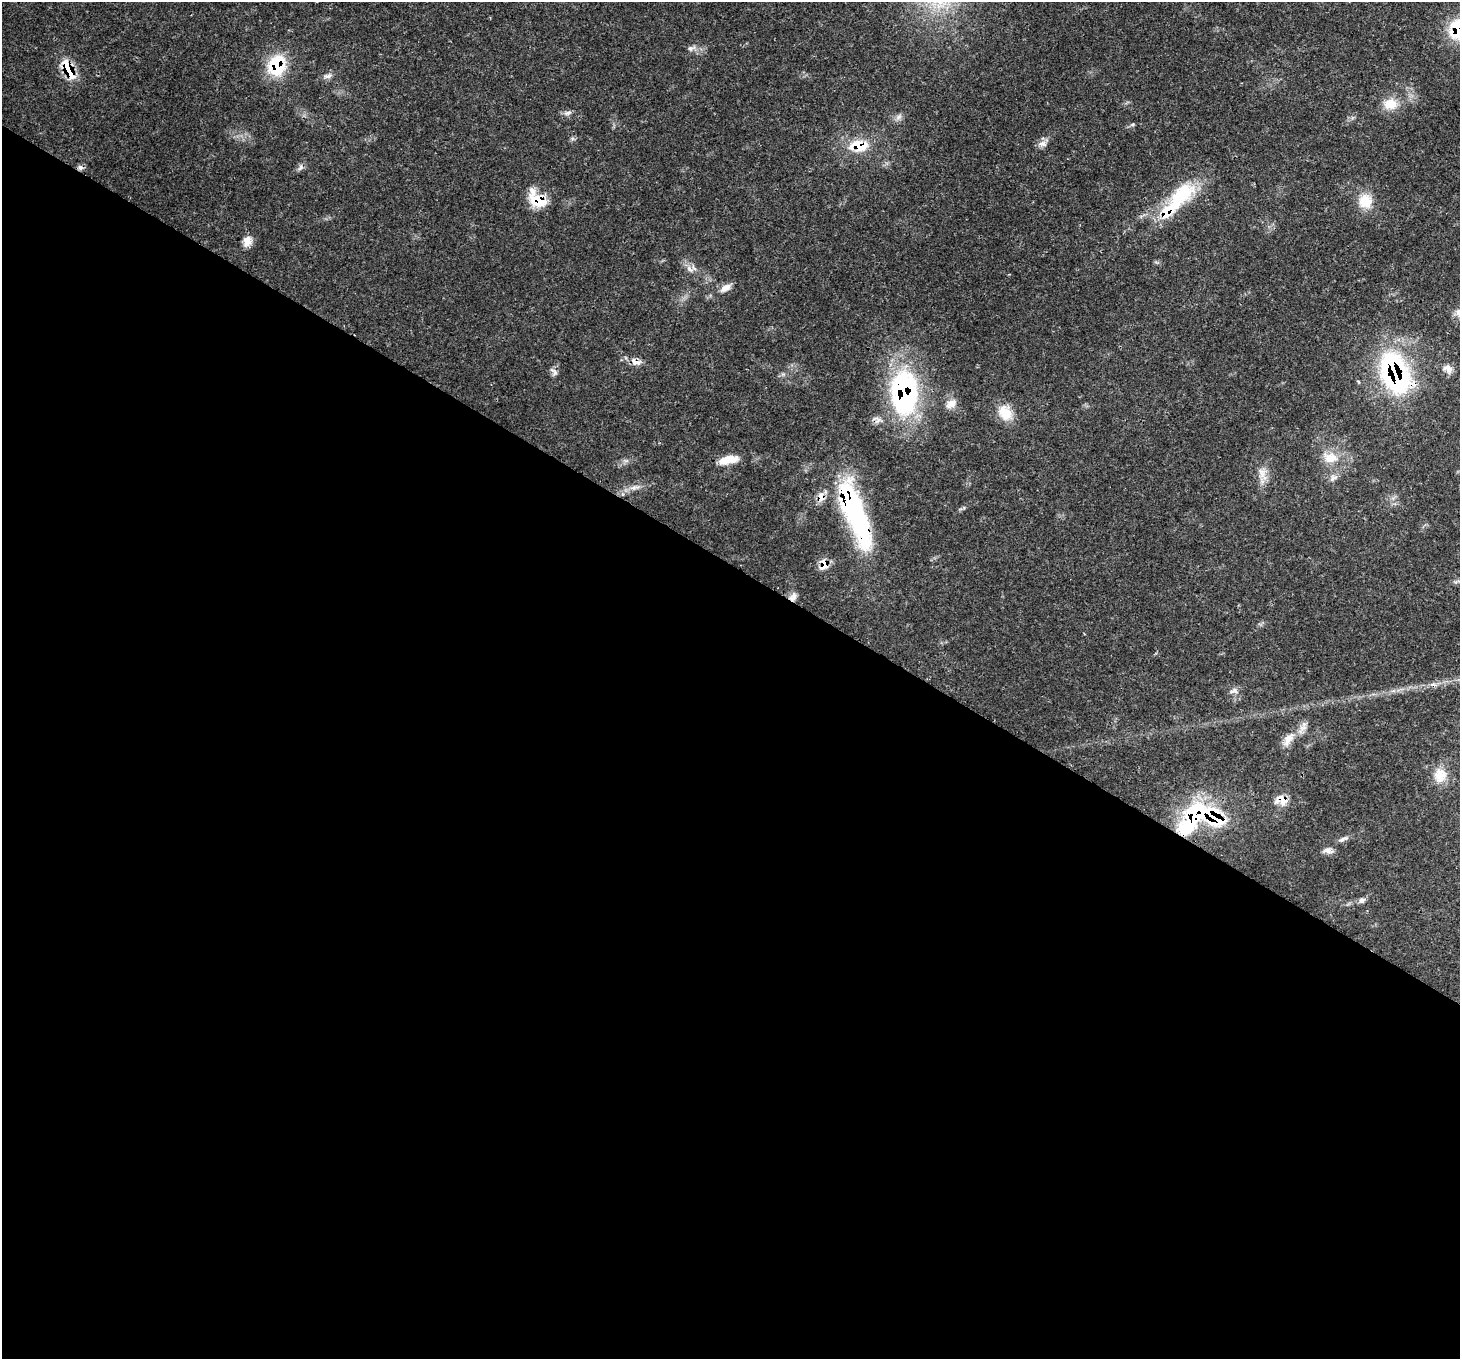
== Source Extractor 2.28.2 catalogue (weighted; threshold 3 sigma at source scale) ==
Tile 14 of 4 x 4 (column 2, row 4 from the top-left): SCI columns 1531-2988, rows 349-1705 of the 5971 x 6062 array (HDU 1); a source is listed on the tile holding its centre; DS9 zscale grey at full resolution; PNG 1462 x 1361 px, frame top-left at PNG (2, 2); no overlay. Shown black and unused: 59% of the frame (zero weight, under 3 of 4 exposures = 7% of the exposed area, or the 3 px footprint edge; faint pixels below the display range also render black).
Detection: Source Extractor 2.28.2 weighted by HDU 2 'WHT'; one run over the whole footprint, this tile lists its part. Background 0.0597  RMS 0.0031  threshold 0.0139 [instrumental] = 3 sigma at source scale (4.5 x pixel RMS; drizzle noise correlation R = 1.50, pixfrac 1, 0.0396/0.0396 arcsec/px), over >= 5 px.
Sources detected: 51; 1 inside a brighter object's white glare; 1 cosmic-ray / hot-pixel residue — not listed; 4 inside a brighter listed object's ellipse — not listed separately; the other 45 listed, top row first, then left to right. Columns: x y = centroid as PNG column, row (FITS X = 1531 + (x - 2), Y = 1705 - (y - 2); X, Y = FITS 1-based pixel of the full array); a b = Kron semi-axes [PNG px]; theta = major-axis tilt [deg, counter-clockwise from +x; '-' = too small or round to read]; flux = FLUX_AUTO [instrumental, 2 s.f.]
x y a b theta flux
1458 29 22 19 77 17
691 48 12 6 20 1.3
277 65 26 21 70 15
68 69 28 11 -64 9.5
328 76 14 6 21 1.4
1390 104 19 15 -3 5.5
567 113 12 5 16 1.1
899 117 10 6 28 1.2
1132 124 7 4 20 0.57
1043 144 12 8 -4 1.7
858 146 26 15 0 9.7
300 167 10 5 61 1
81 168 8 6 -34 1.2
1182 194 39 23 36 17
537 199 25 16 -43 8.6
1365 201 20 19 - 6.6
247 241 13 10 75 2.8
690 269 12 6 -40 1.8
725 288 15 8 29 2.4
635 362 18 9 -20 2.6
1448 368 16 11 -34 2.3
554 371 15 5 -49 1.1
1395 373 45 27 -67 58
1359 382 5 3 - 0.34
904 392 50 28 -88 60
951 404 15 10 33 2.4
1005 413 22 17 -54 5.9
1330 458 24 16 -13 6.5
728 460 26 10 11 5.4
626 461 7 4 0 0.75
1262 473 19 9 -79 3.3
1333 478 12 8 27 1.5
635 487 18 7 11 2.5
849 501 60 28 -74 40
824 564 14 11 90 3.5
793 597 12 8 61 1.7
1234 691 12 8 9 1.5
1288 739 23 11 54 4
1440 775 21 18 73 5.9
1282 800 17 12 -46 3.8
1213 817 29 15 -31 25
1186 828 26 20 7 10
1342 839 12 6 27 1.2
1328 850 14 8 -4 1.8
1362 900 9 7 41 1.1
Overlapping masked pixels (flux is a lower limit): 15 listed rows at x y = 1458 29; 277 65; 68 69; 858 146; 81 168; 537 199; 635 362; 1395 373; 904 392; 849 501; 824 564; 793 597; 1282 800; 1213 817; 1186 828
Isophote crosses this tile's border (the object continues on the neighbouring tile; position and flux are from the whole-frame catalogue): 1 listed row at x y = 1458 29